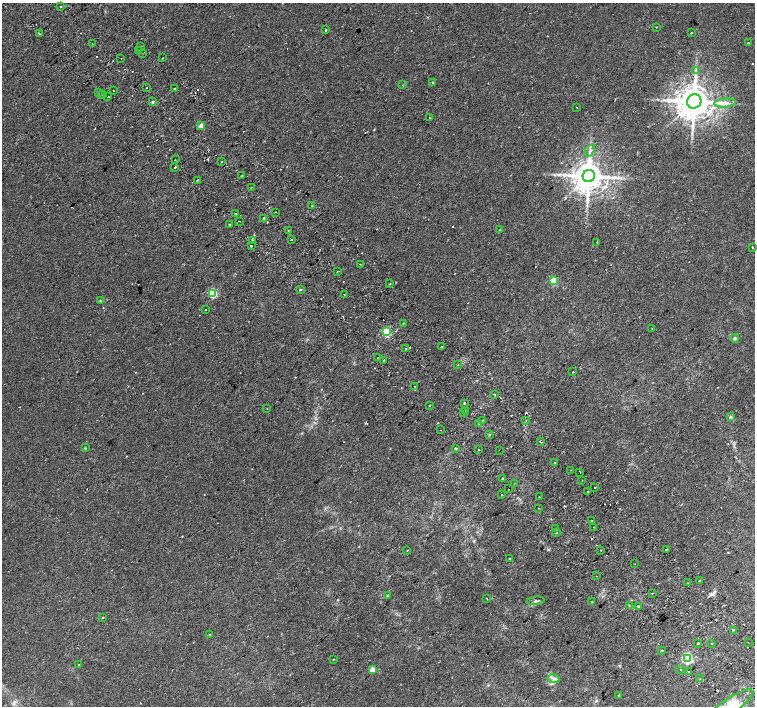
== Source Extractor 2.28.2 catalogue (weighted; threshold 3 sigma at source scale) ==
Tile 6 of 4 x 4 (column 2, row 2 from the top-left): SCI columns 1550-3054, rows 3013-4419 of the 6116 x 6089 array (HDU 1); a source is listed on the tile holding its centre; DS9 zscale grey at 2 x 2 block average (1 PNG px = mean of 2 x 2 image px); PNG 757 x 708 px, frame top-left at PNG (2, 3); each listed source drawn as its Kron ellipse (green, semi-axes under 4 px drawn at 4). Shown black and unused: <1% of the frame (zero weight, under 2 of 3 exposures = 3% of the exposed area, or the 3 px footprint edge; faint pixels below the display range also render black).
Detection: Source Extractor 2.28.2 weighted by HDU 2 'WHT'; one run over the whole footprint, this tile lists its part. Background 0.00381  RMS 0.0025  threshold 0.0111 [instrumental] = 3 sigma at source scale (4.5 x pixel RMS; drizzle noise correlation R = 1.50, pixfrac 1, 0.0396/0.0396 arcsec/px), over >= 5 px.
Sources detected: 153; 18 cosmic-ray / hot-pixel residue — neither listed nor drawn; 2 inside a brighter listed object's ellipse — not listed separately; the other 133 listed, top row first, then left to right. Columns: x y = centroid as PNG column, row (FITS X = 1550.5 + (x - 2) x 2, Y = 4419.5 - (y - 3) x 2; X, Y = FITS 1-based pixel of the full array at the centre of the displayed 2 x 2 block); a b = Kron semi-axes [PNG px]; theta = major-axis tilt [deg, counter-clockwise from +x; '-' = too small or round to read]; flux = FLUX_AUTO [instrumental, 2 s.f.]
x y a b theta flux
61 7 2 2 - 0.85
656 27 2 2 - 0.31
326 30 2 2 - 1.1
39 33 2 2 - 3
692 33 2 2 - 1.3
748 43 2 2 - 0.33
92 44 2 2 - 0.38
140 47 2 2 - 0.73
138 50 2 2 - 0.76
142 53 2 2 - 0.23
163 58 2 2 - 5.2
121 59 2 2 - 0.77
696 70 4 3 - 0.83
432 82 2 2 - 0.36
403 85 2 2 - 0.23
147 87 2 2 - 0.4
174 89 2 2 - 1.3
113 91 2 2 - 0.97
98 93 3 2 - 1.8
103 94 2 2 - 0.26
108 97 2 2 - 2.4
694 101 7 7 - 1300
153 102 2 2 - 1.6
725 103 11 4 3 2.7
577 107 2 2 - 0.4
429 118 2 2 - 0.44
201 126 3 2 - 6.5
590 150 7 3 54 1.4
175 160 2 2 - 0.29
222 161 2 2 - 0.82
175 167 2 2 - 1.6
241 175 2 2 - 3.3
589 176 6 6 - 1100
197 180 3 2 - 0.36
251 188 2 2 - 0.63
312 205 2 2 - 0.25
275 212 2 2 - 0.43
236 214 2 2 - 1
263 218 2 2 - 1.1
239 221 2 2 - 0.27
229 224 2 2 - 1.3
500 229 2 2 - 0.29
288 230 2 2 - 0.24
291 239 2 2 - 2.6
253 240 2 2 - 1.1
597 242 2 2 - 0.22
251 246 2 2 - 1.8
752 247 2 2 - 1.5
360 264 2 2 - 0.23
337 271 2 2 - 0.34
554 281 3 3 - 21
390 284 2 2 - 0.3
300 290 2 2 - 1.8
213 293 3 3 - 31
344 294 2 2 - 0.73
100 301 3 2 - 0.35
206 310 2 2 - 0.47
403 323 2 2 - 0.29
652 329 2 2 - 0.17
386 332 3 3 - 34
735 338 4 4 - 0.81
442 347 2 2 - 1.1
405 348 2 2 - 0.69
378 358 2 2 - 0.81
384 360 2 2 - 0.43
458 365 2 2 - 0.57
573 372 2 2 - 1.1
415 386 2 2 - 0.95
494 395 2 2 - 0.96
464 403 2 2 - 0.82
429 405 2 2 - 0.28
267 408 2 2 - 0.2
465 410 2 2 - 0.55
463 413 2 2 - 3.3
731 417 3 3 - 1.3
483 420 2 2 - 1.3
526 421 2 2 - 0.33
478 424 2 2 - 1.3
441 430 2 2 - 0.61
489 435 3 2 - 0.64
541 442 3 2 - 1
85 448 3 2 - 0.37
455 448 2 2 - 1.2
478 450 2 2 - 0.39
499 450 2 2 - 0.64
555 463 2 2 - 0.31
570 470 2 2 - 0.25
580 472 2 2 - 0.87
503 478 2 2 - 0.79
582 480 2 2 - 0.28
514 483 2 2 - 0.23
595 487 2 2 - 1
508 489 2 2 - 0.27
588 492 2 2 - 0.41
502 495 2 2 - 1.1
539 497 2 2 - 0.24
539 508 2 2 - 0.24
591 520 2 2 - 1.6
594 527 2 2 - 0.72
555 529 2 2 - 0.94
557 533 2 2 - 0.77
601 550 2 2 - 0.29
666 550 2 2 - 2.6
407 551 2 2 - 0.22
509 559 2 2 - 0.74
634 564 2 2 - 0.5
596 576 2 2 - 0.39
699 581 2 2 - 0.3
687 583 2 2 - 0.71
652 593 2 2 - 0.38
388 596 2 2 - 1.8
486 598 2 2 - 0.22
536 601 9 2 5 0.76
592 602 2 2 - 0.22
629 606 2 2 - 0.36
638 607 2 2 - 1.5
103 617 2 2 - 0.58
733 630 3 2 - 0.57
209 635 2 2 - 0.49
698 643 2 2 - 2.3
748 643 2 2 - 0.21
711 644 2 2 - 0.6
661 650 2 2 - 0.35
687 658 3 3 - 57
333 659 2 2 - 0.27
79 665 2 2 - 0.47
372 669 3 3 - 8.3
680 670 2 2 - 1.3
688 671 2 2 - 0.26
554 679 6 3 -11 1.2
699 679 2 2 - 0.58
618 695 2 2 - 0.65
730 706 27 8 35 11
Overlapping masked pixels (flux is a lower limit): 3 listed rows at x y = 98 93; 253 240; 541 442
Isophote crosses this tile's border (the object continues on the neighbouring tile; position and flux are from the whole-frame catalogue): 1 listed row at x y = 730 706
Diffuse or blended objects may show on this block-average render without a row.